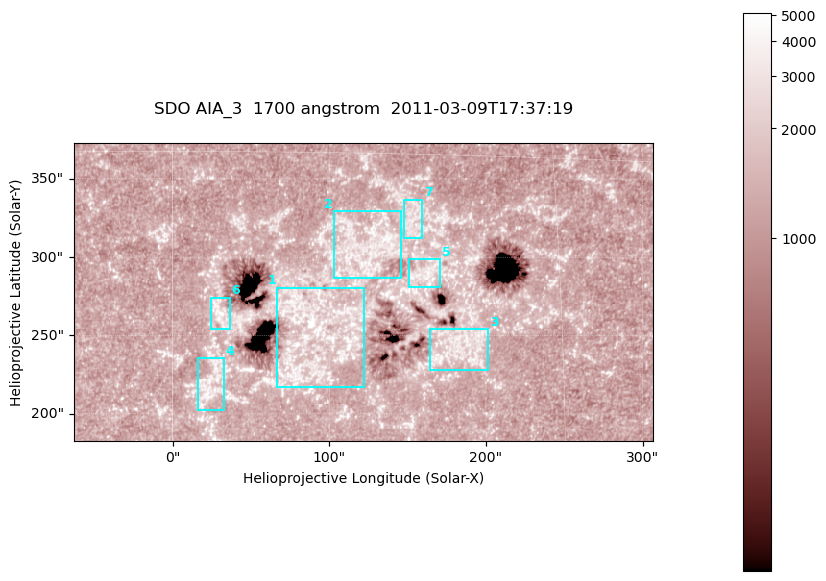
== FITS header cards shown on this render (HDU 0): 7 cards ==
TELESCOP= 'SDO     '           /
INSTRUME= 'AIA_3   '           /
WAVELNTH=                 1700 /
WAVEUNIT= 'angstrom'           /
DATE-OBS= '2011-03-09T17:37:19.712' /
CTYPE1  = 'HPLN-TAN'           /
CTYPE2  = 'HPLT-TAN'           /

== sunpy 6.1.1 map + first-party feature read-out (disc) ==
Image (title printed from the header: SDO AIA_3  1700 angstrom  2011-03-09T17:37:19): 603 x 310 px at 0.613 arcsec/px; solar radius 967 arcsec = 1577 px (partial field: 2.4% of the solar disc is inside the frame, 100% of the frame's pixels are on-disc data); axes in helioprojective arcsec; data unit not stated in the header (colour bar unlabelled)
Pointing: header CRPIX1/2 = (2053.97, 2042.58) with CRVAL1/2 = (0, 0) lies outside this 603 x 310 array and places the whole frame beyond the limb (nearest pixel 1.43 R_sun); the SolarSoft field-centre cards XCEN/YCEN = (121.6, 277.8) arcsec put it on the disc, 1867 arcsec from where CRPIX/CRVAL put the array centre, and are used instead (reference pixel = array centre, CRVAL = XCEN/YCEN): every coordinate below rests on XCEN/YCEN
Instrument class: DISC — disc imager (sunpy class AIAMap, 1700 A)
Bright regions (active regions / flare kernels): reference = the on-disc median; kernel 5 px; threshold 5 sigma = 1518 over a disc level ~1262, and >= 1.15x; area >= 186 px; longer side >= 4 px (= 2.5 arcsec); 7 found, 7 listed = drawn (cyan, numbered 1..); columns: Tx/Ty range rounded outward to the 2 arcsec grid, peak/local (2 s.f.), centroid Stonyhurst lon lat
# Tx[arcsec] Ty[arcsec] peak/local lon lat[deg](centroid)
1 66..122 216..280 5 +5 +8
2 102..146 286..330 3.5 +8 +11
3 164..202 228..254 3.1 +11 +7
4 16..34 202..236 3.5 +1 +6
5 150..172 280..300 3.1 +10 +10
6 24..38 254..274 3.7 +2 +9
7 146..160 312..338 2.7 +9 +12